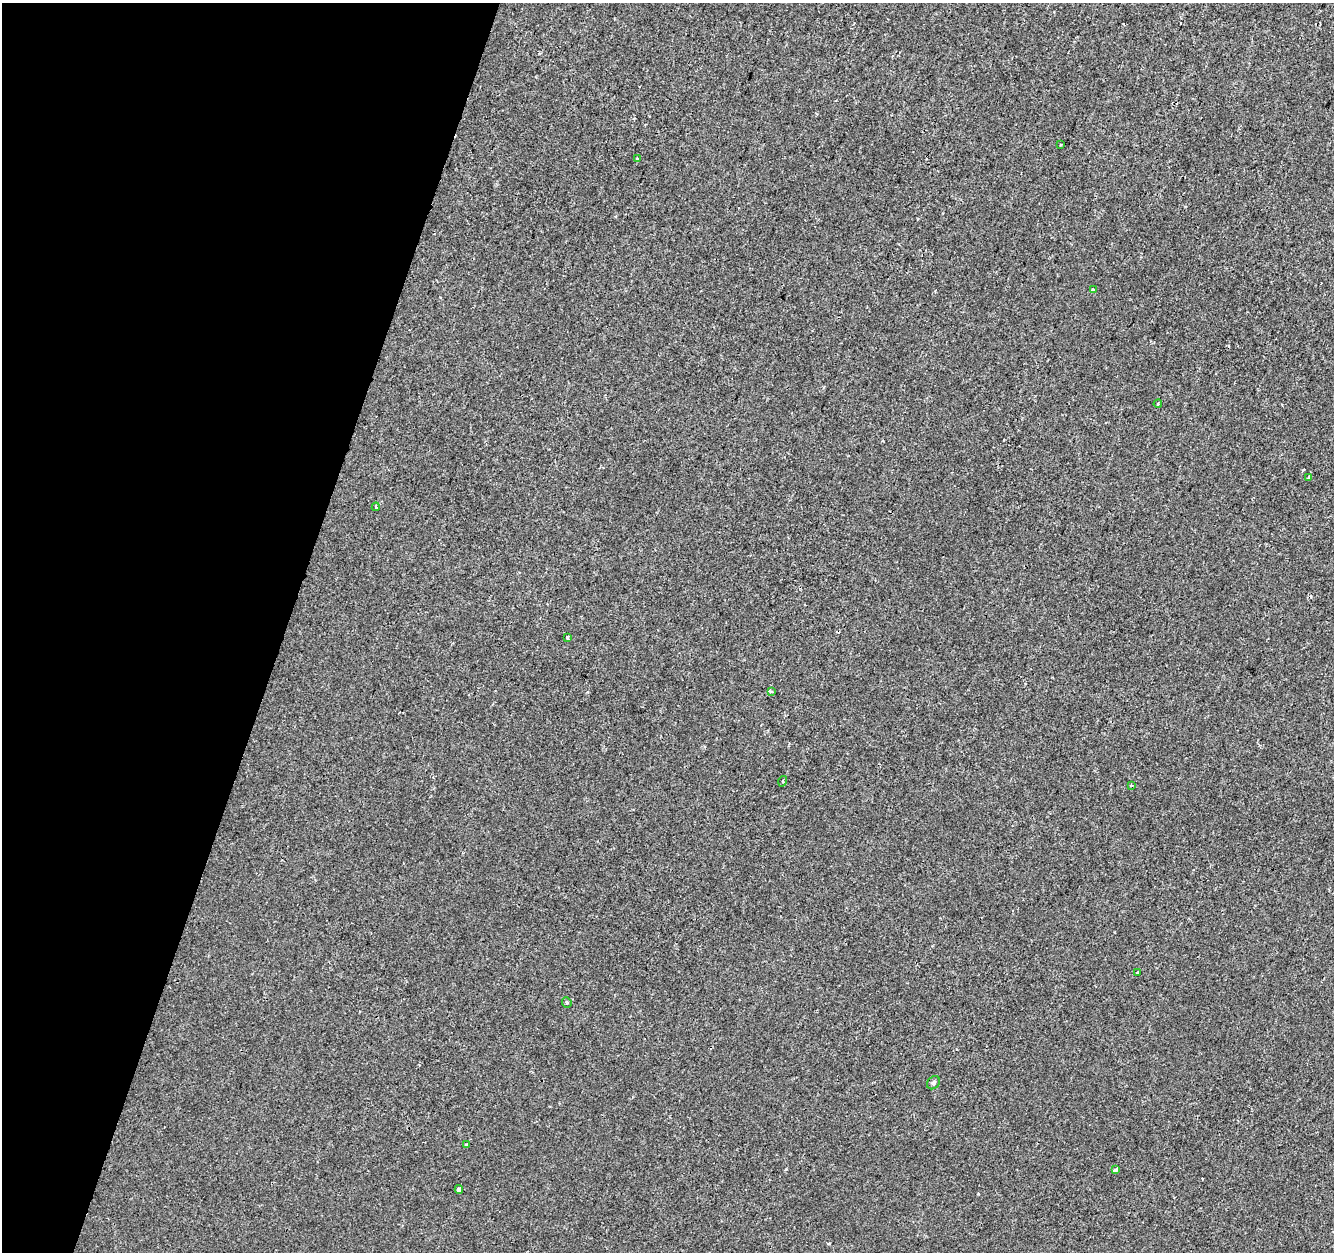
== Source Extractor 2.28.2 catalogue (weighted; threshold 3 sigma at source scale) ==
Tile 9 of 4 x 4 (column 1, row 3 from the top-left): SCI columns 8-1339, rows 1531-2780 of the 5335 x 5497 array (HDU 1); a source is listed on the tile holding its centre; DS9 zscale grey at full resolution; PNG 1336 x 1254 px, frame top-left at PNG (2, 3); each listed source drawn as its Kron ellipse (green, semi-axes under 4 px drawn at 4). Shown black and unused: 21% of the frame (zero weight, under 2 of 3 exposures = <1% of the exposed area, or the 3 px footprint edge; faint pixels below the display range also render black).
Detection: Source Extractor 2.28.2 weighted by HDU 2 'WHT'; one run over the whole footprint, this tile lists its part. Background -2.68e-04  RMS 0.0026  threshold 0.0118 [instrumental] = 3 sigma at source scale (4.5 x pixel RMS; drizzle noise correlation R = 1.50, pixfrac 1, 0.0396/0.0396 arcsec/px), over >= 5 px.
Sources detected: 20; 4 cosmic-ray / hot-pixel residue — neither listed nor drawn; the other 16 listed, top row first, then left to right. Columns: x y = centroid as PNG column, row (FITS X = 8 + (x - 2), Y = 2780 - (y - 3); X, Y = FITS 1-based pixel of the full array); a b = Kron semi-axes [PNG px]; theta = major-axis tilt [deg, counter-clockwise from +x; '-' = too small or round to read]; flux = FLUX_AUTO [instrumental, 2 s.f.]
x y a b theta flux
1061 145 3 2 - 0.31
637 158 3 3 - 0.48
1093 290 3 3 - 0.7
1158 404 4 3 - 0.3
1309 477 4 3 - 0.51
376 507 4 3 - 0.56
567 637 4 3 - 0.77
771 692 4 3 - 0.48
783 781 5 3 - 0.28
1131 785 4 3 - 0.41
1137 973 3 3 - 0.69
567 1002 5 5 - 0.49
933 1083 7 6 - 0.64
466 1145 3 3 - 1
1115 1170 4 3 - 1.8
459 1189 4 3 - 0.97